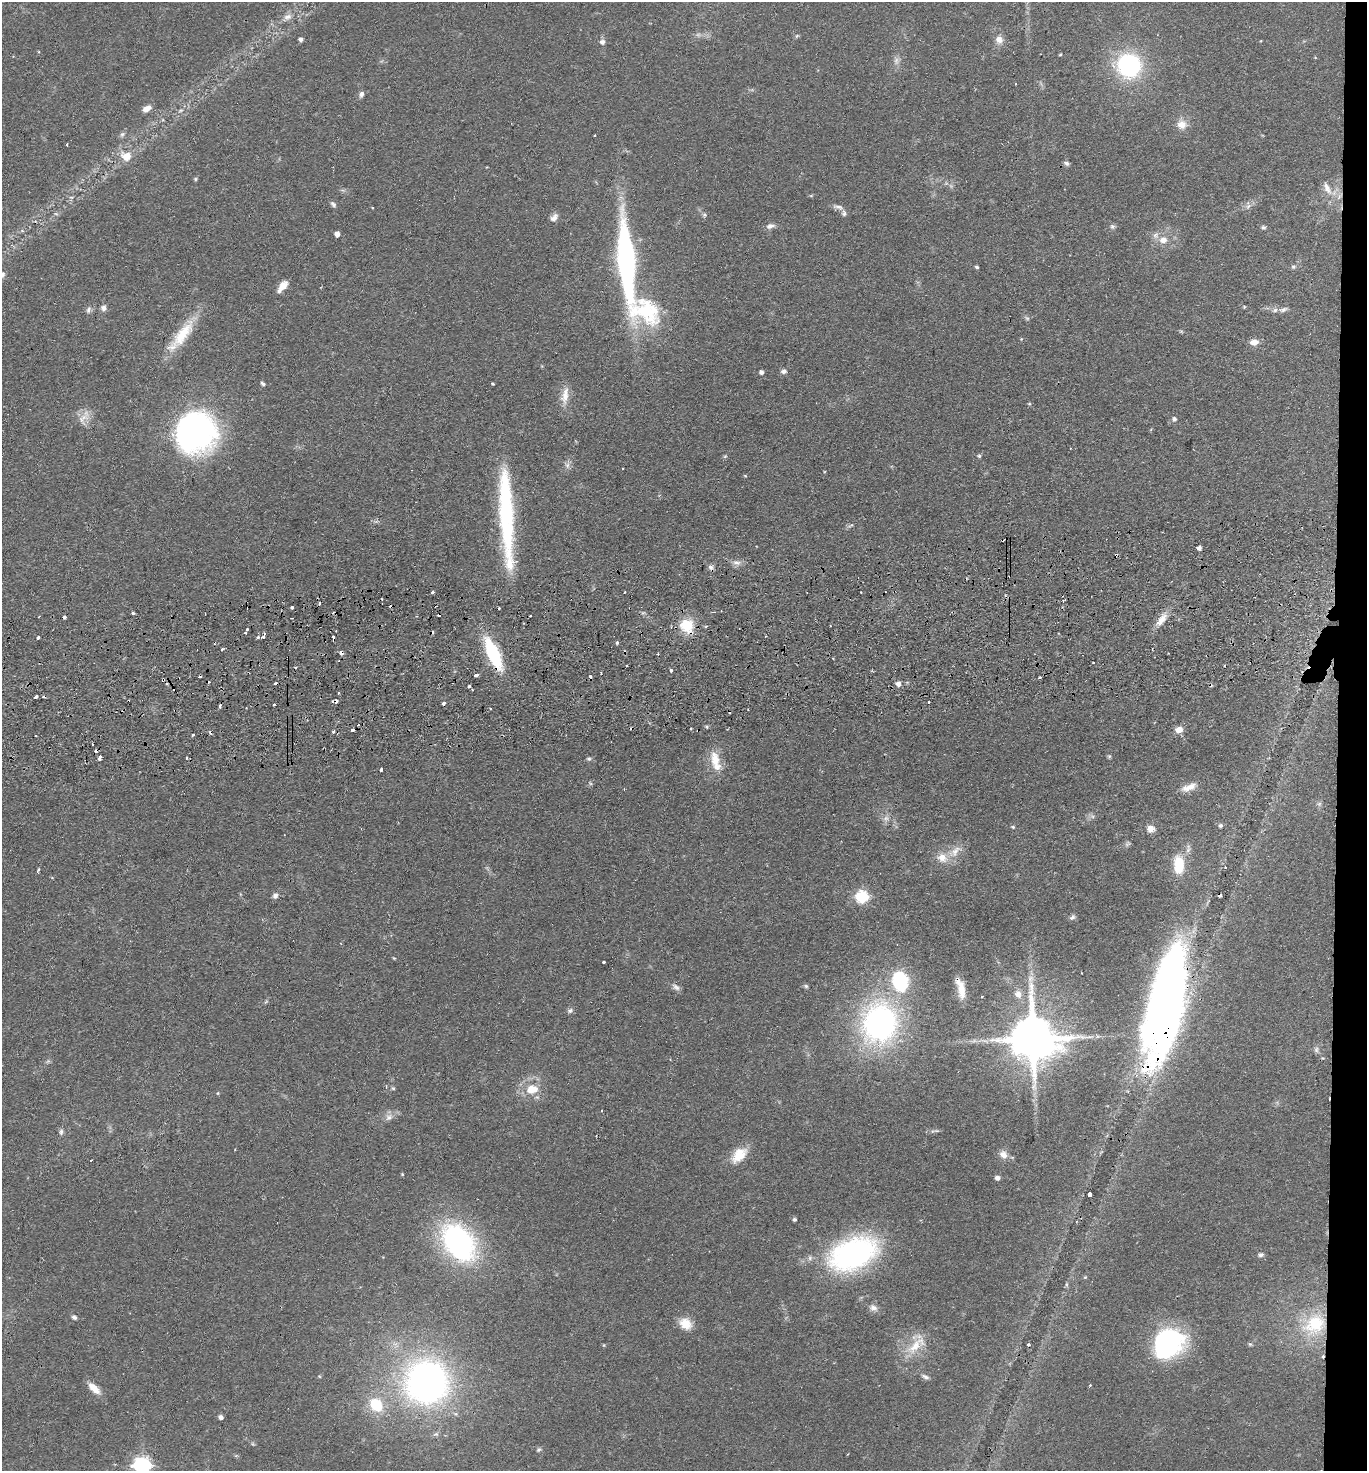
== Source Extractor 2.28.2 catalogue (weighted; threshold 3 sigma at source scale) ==
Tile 6 of 3 x 3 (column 3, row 2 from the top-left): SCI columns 2855-4219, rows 1522-2990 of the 4380 x 4515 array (HDU 1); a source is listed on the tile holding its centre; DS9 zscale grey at full resolution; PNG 1369 x 1473 px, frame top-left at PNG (2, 2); no overlay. Shown black and unused: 2% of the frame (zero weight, under 2 of 3 exposures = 3% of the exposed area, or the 3 px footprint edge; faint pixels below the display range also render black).
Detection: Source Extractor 2.28.2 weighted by HDU 2 'WHT'; one run over the whole footprint, this tile lists its part. Background 0.0543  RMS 0.0061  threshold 0.0275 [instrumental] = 3 sigma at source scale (4.5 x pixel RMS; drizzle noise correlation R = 1.50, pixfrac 1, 0.05/0.05 arcsec/px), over >= 5 px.
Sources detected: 211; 5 too faint to see at this stretch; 2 inside a brighter object's white glare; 38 cosmic-ray / hot-pixel residue — not listed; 6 inside a brighter listed object's ellipse — not listed separately; the other 160 listed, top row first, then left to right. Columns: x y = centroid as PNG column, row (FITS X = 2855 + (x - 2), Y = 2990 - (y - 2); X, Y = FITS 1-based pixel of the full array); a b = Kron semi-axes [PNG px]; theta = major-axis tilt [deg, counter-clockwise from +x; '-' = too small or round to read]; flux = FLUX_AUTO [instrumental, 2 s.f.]
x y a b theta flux
287 17 12 7 12 3.6
796 36 6 4 70 0.77
301 39 4 4 - 2
999 40 10 9 - 4.4
602 42 6 5 - 2.6
1060 54 4 3 - 0.63
1129 65 20 20 - 80
361 94 8 5 74 2
147 109 10 6 28 3.8
1182 125 12 11 - 6.2
122 134 8 6 49 1.5
67 144 3 2 - 0.96
126 156 15 13 -19 8.7
1066 163 7 5 -24 1.6
195 179 5 5 - 0.83
1327 188 20 9 -61 6.3
333 204 10 5 -49 1.6
1248 206 10 5 37 2.2
838 207 16 6 -13 2.6
704 215 6 5 - 1.1
554 217 12 8 47 3
770 226 11 6 12 2.6
1112 226 7 6 - 1.5
1263 227 6 5 - 1.1
337 234 5 4 - 3.6
1163 240 11 10 - 5.6
626 261 85 16 -85 160
977 267 4 3 - 0.95
1293 267 6 5 - 0.98
2 275 8 7 - 1.8
282 286 13 6 51 6.8
1244 307 5 4 - 0.63
103 308 7 7 - 2.3
1283 309 11 6 16 2.2
88 310 8 6 80 1.8
645 311 46 34 -25 55
1027 318 6 5 - 1.1
1181 331 6 4 -19 0.76
182 334 45 14 54 23
1021 339 4 4 - 0.46
1254 342 11 8 4 4.5
784 371 7 6 - 2
761 372 5 4 - 2.2
263 384 6 4 -35 1.3
492 384 3 3 - 0.71
565 395 26 9 80 7.5
1029 404 5 3 - 0.57
83 418 20 14 49 7.3
1174 419 6 6 - 1.7
196 432 43 41 56 160
725 456 5 4 - 0.83
979 456 5 5 - 1.1
567 465 9 7 -76 2.4
745 476 5 3 - 0.59
506 504 121 15 -87 85
851 525 9 4 34 1.2
1199 548 4 4 - 2.3
1116 555 4 3 - 1.7
736 563 10 5 -16 2.7
711 567 7 6 - 2
432 592 3 3 - 1.5
861 592 2 2 - 0.5
1064 600 5 3 - 0.69
292 607 3 3 - 1.3
133 613 3 3 - 1.4
64 617 3 3 - 1.7
1161 620 20 9 50 7.2
687 626 13 12 - 20
247 630 3 3 - 1.5
245 633 3 3 - 0.98
263 636 6 3 70 3.1
258 637 4 3 - 0.98
38 638 3 3 - 2
333 638 6 3 -78 2.3
617 643 5 4 - 0.85
222 649 4 3 - 0.99
341 653 4 4 - 2.9
493 654 29 10 -66 51
671 670 3 3 - 1.6
476 675 4 3 - 3.5
590 676 3 3 - 1.8
1040 677 3 2 - 0.83
163 680 4 4 - 0.99
898 684 6 5 - 3.4
469 686 3 3 - 1.6
36 697 4 3 - 6.8
336 701 4 3 - 5.7
444 703 4 3 - 4.5
273 704 3 3 - 1.5
691 729 3 2 - 0.84
352 730 3 3 - 1.9
1179 730 9 7 7 4.8
334 732 4 3 - 1.8
192 735 3 3 - 1
1109 756 5 4 - 0.88
100 758 5 3 - 3.4
186 758 3 2 - 1
589 759 6 6 - 1.3
715 759 24 13 -79 12
381 769 4 3 - 4.1
1189 787 20 8 22 6
1319 804 6 6 - 1.3
886 819 10 7 49 2.6
1220 826 5 5 - 1.5
1013 827 5 4 - 0.83
1150 829 9 9 - 4.4
1188 849 14 6 83 2.8
955 851 23 11 42 8
1179 864 22 11 -90 19
38 869 4 3 - 1.1
275 896 8 6 67 2.3
862 897 7 6 - 61
1072 917 9 6 33 1.5
394 958 5 3 - 0.59
603 962 3 3 - 2.7
900 980 21 15 -81 46
806 986 5 5 - 0.96
676 987 12 7 -40 2.4
961 989 24 9 -83 8.6
1018 994 11 10 - 4.7
1167 999 116 35 78 460
570 1011 8 6 25 1.6
880 1023 37 31 84 170
1033 1039 15 15 - 2500
1316 1050 9 6 90 1.8
386 1087 5 3 - 0.61
393 1088 6 5 - 0.87
532 1089 17 13 11 12
218 1093 5 3 - 0.6
601 1110 3 2 - 0.7
389 1117 11 9 46 3.6
936 1131 12 4 3 1.4
61 1132 8 6 81 1.6
1003 1154 11 9 -49 4.2
739 1155 23 14 45 12
402 1174 4 3 - 0.65
997 1178 5 5 - 2.2
1090 1195 5 3 - 3.6
794 1219 4 4 - 1.2
459 1242 36 23 -54 140
853 1254 41 25 22 170
1261 1255 7 6 - 1.7
1085 1277 5 4 - 0.72
1067 1284 6 4 71 0.93
873 1308 11 9 -17 3.1
74 1317 7 6 - 1.5
685 1324 16 12 -36 9.2
1314 1324 36 27 40 40
1168 1343 36 29 41 79
1250 1344 6 5 - 0.93
916 1345 36 17 45 17
319 1376 5 3 - 0.55
925 1377 10 5 -22 2
427 1382 37 36 - 260
94 1388 19 8 -43 6.6
376 1405 16 13 -50 21
221 1417 5 5 - 2
436 1434 9 6 14 1.6
539 1449 8 5 44 1.2
142 1465 8 7 - 150
Overlapping masked pixels (flux is a lower limit): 10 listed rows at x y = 1116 555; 687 626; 333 638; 341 653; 493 654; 163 680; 336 701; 444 703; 961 989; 1167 999
Isophote crosses this tile's border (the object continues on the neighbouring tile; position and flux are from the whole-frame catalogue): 2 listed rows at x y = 2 275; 142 1465